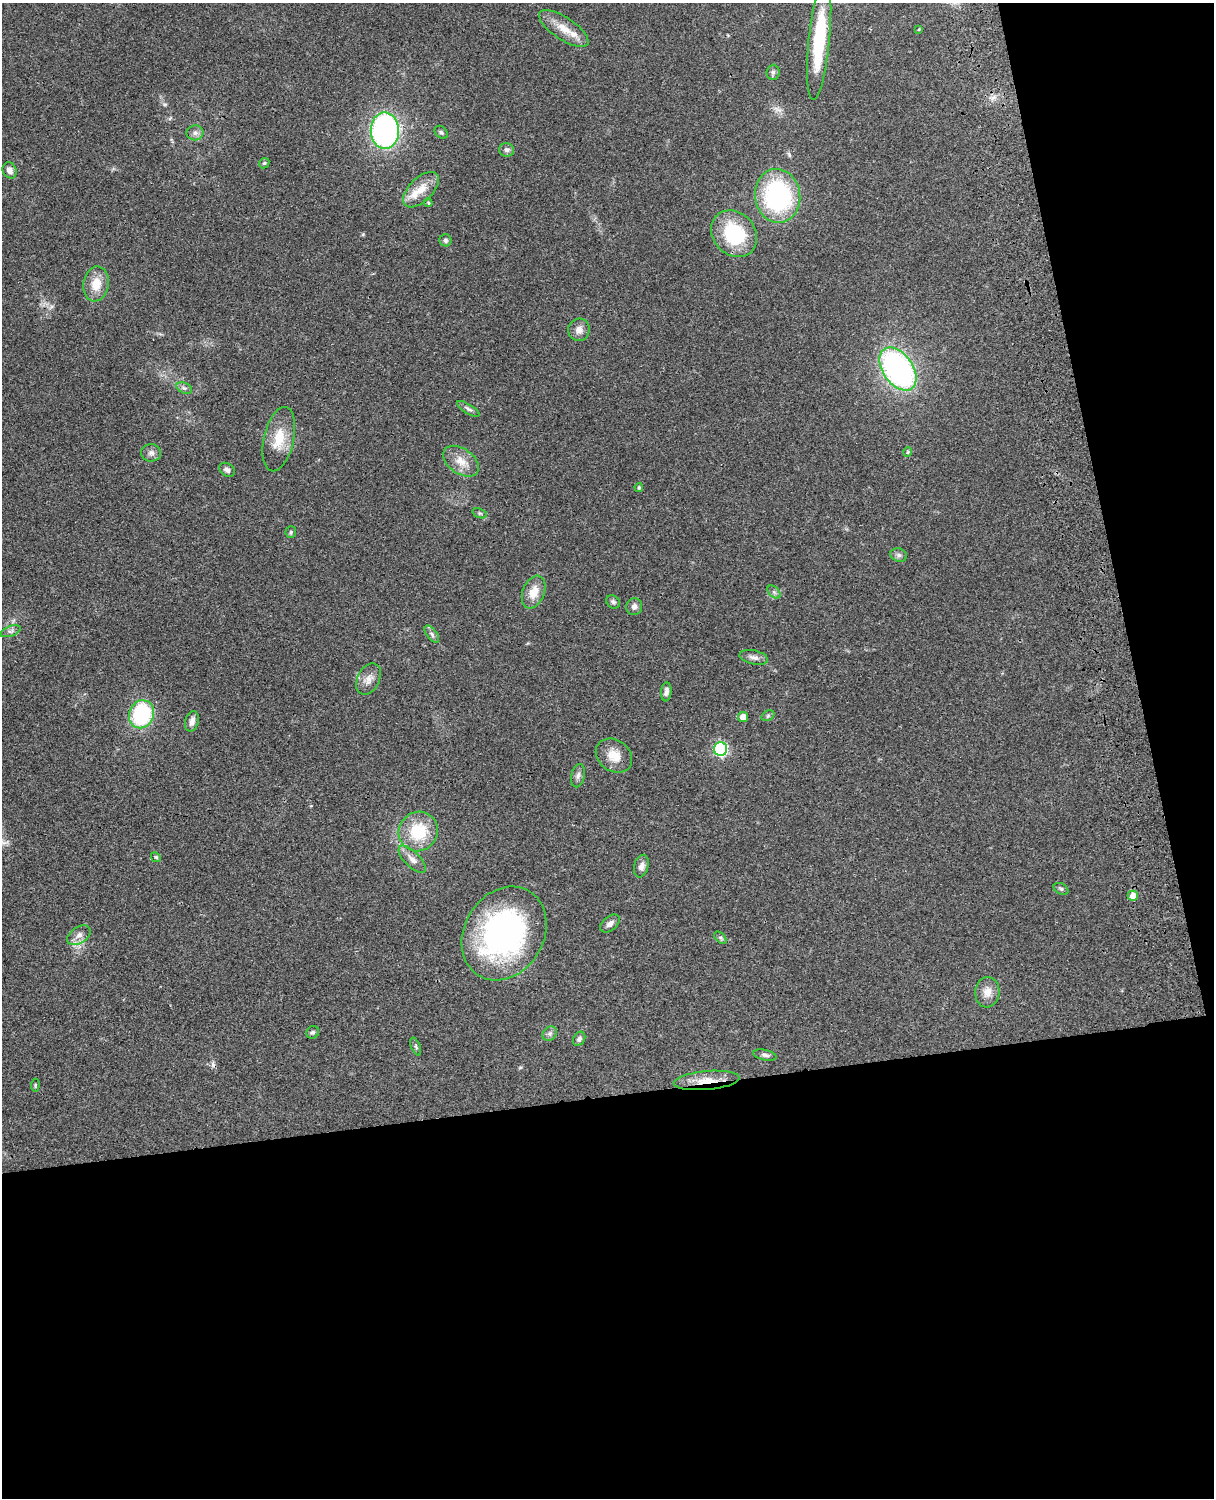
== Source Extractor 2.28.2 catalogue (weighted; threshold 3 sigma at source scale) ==
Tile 12 of 4 x 3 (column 4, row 3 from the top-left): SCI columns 3758-4969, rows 277-1772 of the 5088 x 4927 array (HDU 1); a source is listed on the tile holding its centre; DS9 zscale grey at full resolution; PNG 1216 x 1500 px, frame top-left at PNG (2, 3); each listed source drawn as its Kron ellipse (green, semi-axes under 4 px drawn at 4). Shown black and unused: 33% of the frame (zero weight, under 3 of 4 exposures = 6% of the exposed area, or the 3 px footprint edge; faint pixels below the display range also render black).
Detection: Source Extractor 2.28.2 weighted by HDU 2 'WHT'; one run over the whole footprint, this tile lists its part. Background 0.0917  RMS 0.0062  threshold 0.0277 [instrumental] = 3 sigma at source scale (4.5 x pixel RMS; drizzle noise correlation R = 1.50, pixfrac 1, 0.05/0.05 arcsec/px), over >= 5 px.
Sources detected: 66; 1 cosmic-ray / hot-pixel residue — neither listed nor drawn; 2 inside a brighter listed object's ellipse — not listed separately; the other 63 listed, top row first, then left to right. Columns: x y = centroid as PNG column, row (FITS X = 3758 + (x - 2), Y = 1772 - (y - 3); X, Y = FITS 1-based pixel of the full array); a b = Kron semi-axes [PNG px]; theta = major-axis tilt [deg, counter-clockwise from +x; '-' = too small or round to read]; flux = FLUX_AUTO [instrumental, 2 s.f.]
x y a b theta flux
564 28 29 11 -33 10
919 29 3 2 - 0.47
819 40 60 10 84 43
773 72 7 6 - 1.6
385 130 18 14 -89 150
441 132 7 5 -44 1.2
195 133 8 7 - 2.5
507 150 7 7 - 1.9
264 163 6 4 44 0.86
10 170 8 6 -64 3.5
421 190 22 11 45 9.4
778 196 27 22 -81 87
428 203 4 3 - 0.73
734 234 25 21 -47 39
445 240 6 6 - 1.3
96 284 18 12 80 10
579 330 11 10 - 4.4
898 369 24 15 -55 170
184 388 8 5 -24 1.5
468 409 13 4 -31 1.8
279 439 33 15 77 15
908 452 5 4 - 0.71
151 453 10 8 -2 2.5
461 461 20 12 -35 8.1
227 470 8 6 -36 1.9
639 487 4 3 - 0.83
480 513 7 4 -19 0.95
291 532 6 5 - 0.96
899 555 8 6 -16 1.8
534 592 17 11 68 8.7
774 592 8 5 -45 1.4
613 602 7 6 - 1.6
634 607 8 8 - 2.5
10 631 10 5 21 1.9
432 634 10 5 -53 1.8
754 657 14 7 -12 3
369 679 17 11 64 5.1
666 692 9 5 85 2.2
142 714 14 12 68 53
768 716 7 5 31 0.92
743 717 5 5 - 4.9
192 721 10 6 76 3.4
720 749 7 6 - 100
614 756 19 15 -37 9.5
578 776 12 6 77 2.4
418 832 20 19 - 25
156 857 5 4 - 0.9
412 859 18 7 -45 4.3
641 866 11 7 75 3
1061 889 8 5 -28 1.1
1133 896 5 5 - 5
610 924 11 7 40 2.6
504 933 49 39 59 150
79 935 13 8 33 3.9
720 938 7 4 -45 1.2
987 992 15 12 86 6.3
313 1032 7 6 - 1.4
550 1034 8 6 46 1.8
579 1039 7 5 62 1.6
416 1047 9 4 -68 1.1
765 1055 12 5 -12 1.9
707 1080 33 9 5 11
35 1085 6 4 84 0.84
Overlapping masked pixels (flux is a lower limit): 2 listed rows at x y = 819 40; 707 1080